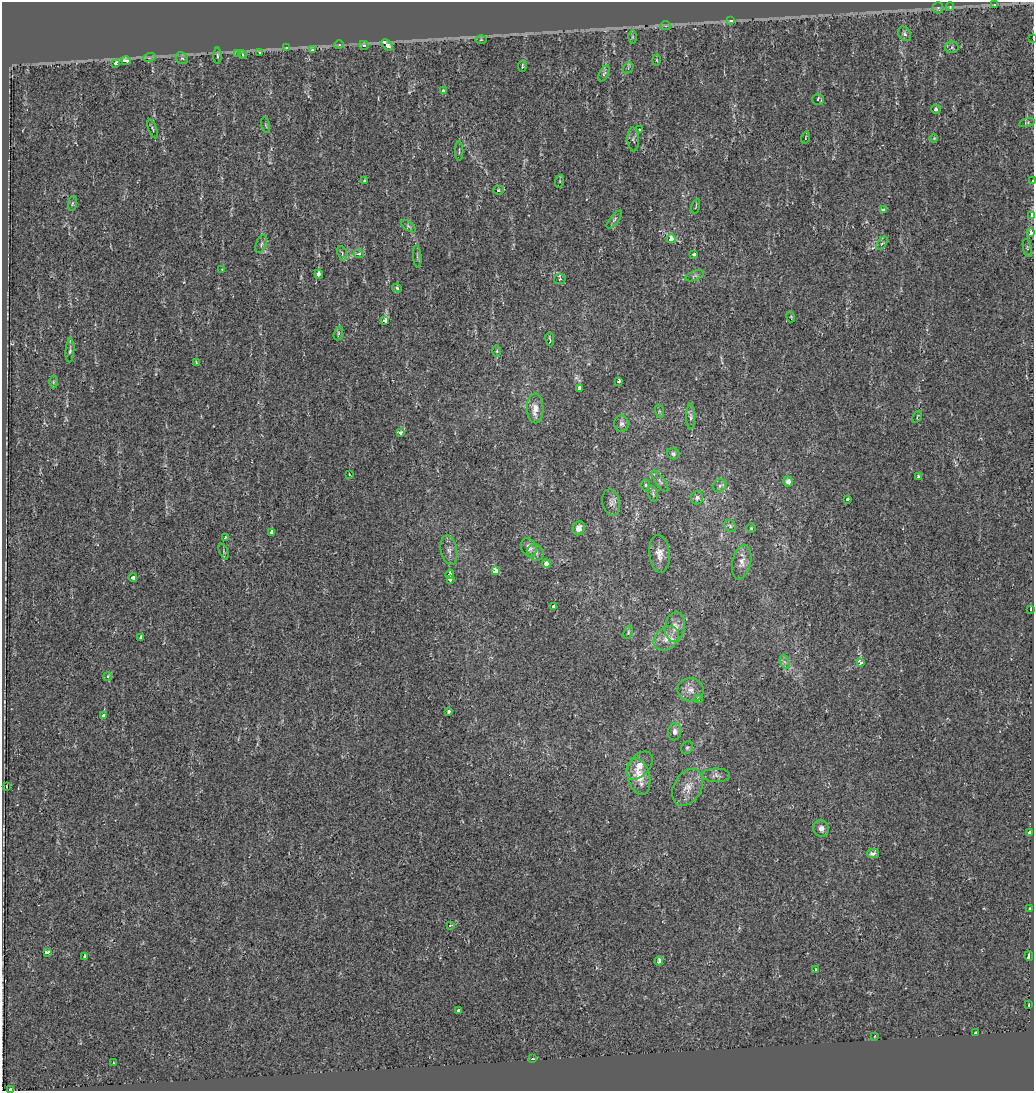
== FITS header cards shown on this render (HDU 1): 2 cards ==
NAXIS1  =                 1032
NAXIS2  =                 1089

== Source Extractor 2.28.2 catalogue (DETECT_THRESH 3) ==
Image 1032 x 1089 px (HDU 1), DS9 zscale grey, 1 PNG px = 1 image px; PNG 1036 x 1093 px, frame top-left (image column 1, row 1089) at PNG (2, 2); each listed source drawn as its Kron ellipse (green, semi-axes under 4 px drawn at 4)
Background 6.64e-04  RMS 0.0058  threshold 0.0173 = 3 sigma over >= 5 px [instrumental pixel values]
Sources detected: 142; all 142 listed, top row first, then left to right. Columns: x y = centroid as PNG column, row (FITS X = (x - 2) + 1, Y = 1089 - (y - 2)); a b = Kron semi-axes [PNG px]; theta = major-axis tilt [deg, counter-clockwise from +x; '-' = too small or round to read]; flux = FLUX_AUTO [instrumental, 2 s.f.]
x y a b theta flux
995 4 4 3 - 2.2
950 7 4 3 - 1.1
938 8 5 5 - 0.71
731 21 3 3 - 1.5
666 26 5 4 - 0.72
905 34 8 6 -53 1
632 37 6 4 -90 0.59
1033 39 3 2 - 3.3
481 40 6 4 1 0.4
339 45 5 4 - 0.57
364 45 5 4 - 0.97
387 45 6 3 -46 20
952 47 6 6 - 0.81
287 48 4 3 - 1
313 50 3 3 - 2.7
259 52 3 3 - 3.4
237 53 3 3 - 2.3
242 55 5 4 - 0.49
217 56 8 3 -90 0.57
149 58 6 4 18 0.58
182 58 6 5 - 0.82
126 60 5 3 - 29
657 60 5 3 - 0.39
116 63 3 3 - 2.2
522 66 5 3 - 0.56
628 68 6 4 52 0.68
604 74 8 4 62 0.77
443 91 3 3 - 1.2
818 100 6 5 - 1.2
936 109 5 4 - 1.1
1027 123 8 3 13 0.46
266 125 8 3 -77 0.51
153 129 10 3 -69 0.68
640 130 3 3 - 2.7
805 138 6 2 71 0.32
934 138 4 3 - 0.34
633 139 12 5 -87 1.1
459 151 10 2 90 0.47
364 180 3 3 - 1
560 181 6 4 72 0.44
1033 181 3 2 - 0.25
498 190 5 4 - 0.63
72 203 8 4 81 0.61
696 206 7 2 75 0.31
884 209 4 3 - 1.1
1031 216 3 3 - 4.3
614 220 11 4 50 0.91
408 226 9 4 -36 0.83
1031 233 3 3 - 6.6
671 239 4 4 - 7.5
882 243 8 4 54 0.69
261 244 9 5 70 1.1
1027 248 9 3 -78 0.57
342 253 7 4 -69 0.91
359 254 5 4 - 0.68
694 254 3 3 - 1.3
417 256 11 3 -85 0.71
222 269 3 3 - 0.33
319 274 4 3 - 7.8
695 276 10 4 22 0.88
560 279 6 5 - 0.86
397 288 4 4 - 0.61
791 317 5 3 - 0.33
385 320 4 3 - 44
338 333 7 4 73 0.63
550 339 7 2 -81 0.53
70 350 12 4 86 0.97
497 351 6 4 89 0.45
196 363 4 2 - 0.39
619 381 3 3 - 1.9
53 382 6 4 90 0.48
579 388 3 3 - 2.8
535 408 15 8 -88 3.4
659 411 7 4 -72 0.6
691 417 13 4 -90 1.1
917 417 6 3 58 0.5
621 423 8 7 - 1.3
401 433 4 3 - 2.4
673 454 6 5 - 0.73
349 474 4 2 - 0.22
918 476 3 3 - 1.2
660 481 12 4 -54 1.1
788 481 5 5 - 1.5
645 485 6 4 90 0.47
720 486 7 6 - 1.2
653 494 8 4 -72 0.72
697 497 7 6 - 1.3
847 499 3 3 - 5.8
611 503 13 8 -78 1.9
730 526 6 5 - 0.76
579 528 7 6 - 2.3
751 528 4 4 - 0.46
272 532 4 3 - 5.2
225 537 4 3 - 0.93
529 547 9 7 -59 2.6
449 550 15 8 -79 2.2
224 551 8 2 -69 0.5
536 553 8 7 - 1.5
659 554 19 10 -84 3.7
742 562 17 9 77 3
546 564 4 4 - 2
495 571 4 3 - 14
450 574 5 3 - 1.7
133 578 4 3 - 5.3
450 579 3 3 - 37
554 607 4 3 - 5.9
1031 609 3 3 - 26
675 627 15 10 80 3.8
628 633 6 3 66 0.5
141 637 3 3 - 0.69
666 639 14 10 41 4.1
785 662 7 4 -70 1
860 662 4 3 - 5.4
108 677 4 4 - 0.89
691 690 13 11 -8 3.2
698 699 4 3 - 1.7
449 711 4 3 - 0.75
104 715 4 3 - 2.8
675 732 8 6 81 1.9
687 748 7 5 58 0.7
640 765 16 10 51 4.2
716 775 14 7 0 1.6
639 777 18 11 -77 6.7
6 786 3 2 - 0.22
688 787 20 13 59 5.3
821 829 8 8 - 2
1030 833 3 3 - 3
873 854 6 4 8 1.9
1030 909 3 3 - 6.6
450 925 3 2 - 0.66
47 952 4 3 - 2.5
84 956 3 3 - 1.1
1029 956 5 3 - 19
659 961 4 3 - 2.4
816 970 3 2 - 0.52
1029 1005 3 2 - 0.67
458 1010 3 3 - 0.81
976 1033 3 3 - 3.7
875 1036 4 2 - 0.25
533 1059 4 3 - 1.7
114 1063 3 3 - 0.39
11 1089 3 2 - 7.9
At the frame edge (FLAGS 8, measured only in part): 5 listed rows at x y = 1033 39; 1033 181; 1031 216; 1031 233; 11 1089